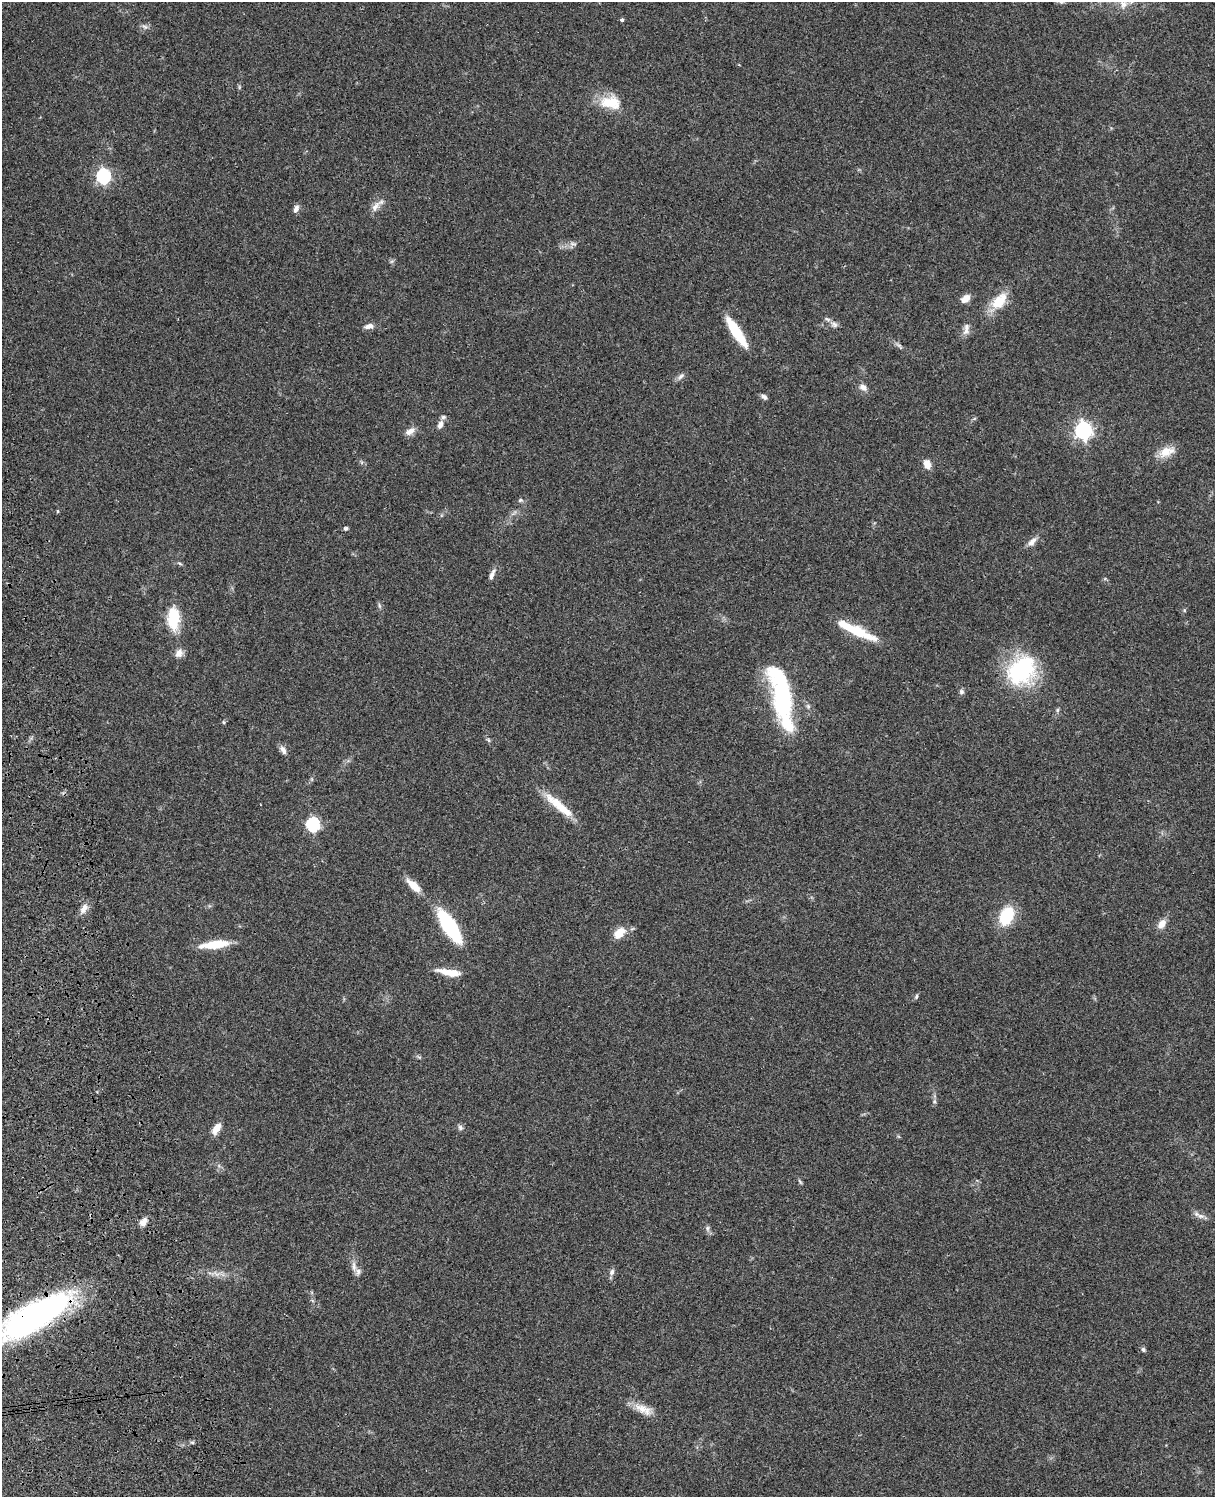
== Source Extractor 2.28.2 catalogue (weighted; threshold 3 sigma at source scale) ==
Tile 7 of 4 x 3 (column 3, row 2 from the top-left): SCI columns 2545-3757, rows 1773-3267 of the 5087 x 4926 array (HDU 1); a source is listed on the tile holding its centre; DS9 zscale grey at full resolution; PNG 1217 x 1499 px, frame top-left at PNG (2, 2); no overlay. Shown black and unused: <1% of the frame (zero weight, under 3 of 4 exposures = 6% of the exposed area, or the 3 px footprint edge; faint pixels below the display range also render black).
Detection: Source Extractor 2.28.2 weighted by HDU 2 'WHT'; one run over the whole footprint, this tile lists its part. Background 0.104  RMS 0.0065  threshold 0.0293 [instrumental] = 3 sigma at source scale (4.5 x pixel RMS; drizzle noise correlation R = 1.50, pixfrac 1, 0.05/0.05 arcsec/px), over >= 5 px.
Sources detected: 68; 4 inside a brighter listed object's ellipse — not listed separately; the other 64 listed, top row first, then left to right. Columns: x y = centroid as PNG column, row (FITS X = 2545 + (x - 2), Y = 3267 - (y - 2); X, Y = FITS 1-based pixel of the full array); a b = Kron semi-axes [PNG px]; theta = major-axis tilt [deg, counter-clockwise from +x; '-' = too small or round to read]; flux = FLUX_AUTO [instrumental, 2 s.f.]
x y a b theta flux
1123 3 15 10 -74 6.8
622 20 3 3 - 2
145 27 9 6 -18 1.9
610 103 27 16 -7 17
103 176 6 6 - 130
375 206 19 8 54 4.6
296 209 10 6 69 2.7
573 244 11 4 -5 2
965 299 11 7 43 5.3
999 301 22 13 49 16
834 324 10 7 -37 2.5
369 326 12 6 11 3.4
966 327 15 8 72 3.8
736 332 31 8 -57 29
899 345 11 4 -39 1.7
681 376 12 6 43 2.2
863 387 10 8 -36 3.2
764 397 9 5 -36 1.9
440 425 11 7 71 3.2
1083 430 7 6 - 230
410 431 14 8 30 4
1166 452 21 11 19 9.2
927 464 11 8 -67 5.2
520 500 6 5 - 1.1
58 511 5 3 - 0.65
346 528 5 5 - 1.2
1032 542 14 7 50 3.8
492 574 16 5 67 3
379 606 8 4 -81 1.2
173 618 24 13 -90 23
858 632 43 11 -25 23
179 653 12 9 58 4.1
1021 670 41 32 46 57
961 692 7 6 - 1.6
781 697 68 18 -78 95
1057 710 6 4 89 1
224 722 5 3 - 0.74
488 740 6 4 -59 1.1
283 750 12 6 -60 3.1
559 805 45 10 -40 16
312 824 6 6 - 100
413 886 22 8 -43 8.5
84 909 14 8 56 4.5
1006 916 16 11 63 33
1162 924 12 8 53 5.3
449 926 26 10 -58 74
619 933 14 9 43 9.3
214 944 34 8 7 16
450 972 26 7 -10 11
916 996 7 4 64 1.2
934 1102 7 5 -71 1.3
216 1128 12 7 57 7.1
460 1128 7 7 - 1.7
800 1181 9 3 -50 0.93
1201 1216 10 6 -9 2.9
143 1222 10 7 52 4.6
707 1228 7 4 89 1.4
354 1266 16 6 -84 3.6
612 1272 9 6 72 2.2
216 1274 12 5 -39 2.8
33 1317 84 25 30 200
1143 1350 7 5 -48 1.3
642 1409 21 11 -20 8.8
192 1442 6 4 -19 0.9
Overlapping masked pixels (flux is a lower limit): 1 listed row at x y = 33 1317
Isophote crosses this tile's border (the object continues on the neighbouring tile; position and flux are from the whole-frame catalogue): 2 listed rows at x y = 1123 3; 33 1317